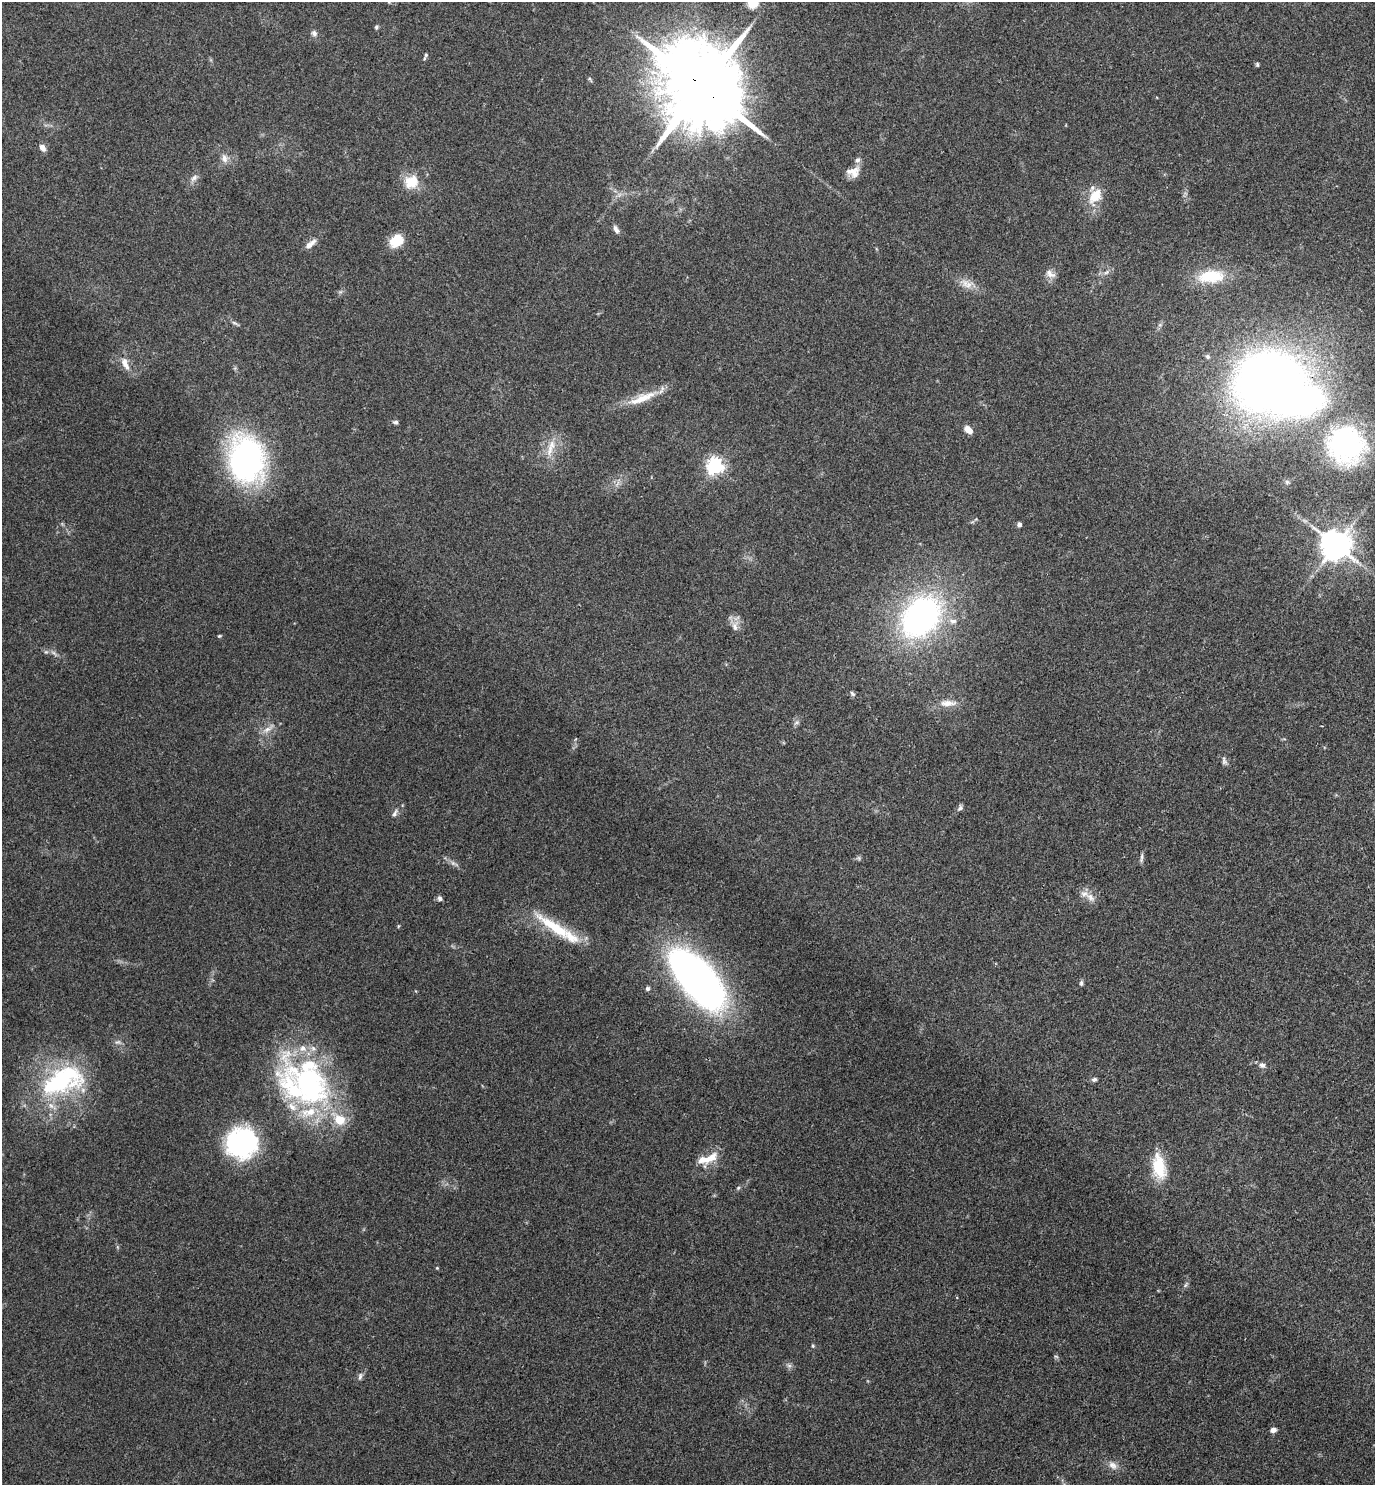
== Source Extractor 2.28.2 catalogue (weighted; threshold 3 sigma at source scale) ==
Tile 6 of 4 x 4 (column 2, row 2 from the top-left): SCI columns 1528-2900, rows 2970-4452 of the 5942 x 5939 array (HDU 1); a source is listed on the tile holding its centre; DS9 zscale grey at full resolution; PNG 1377 x 1487 px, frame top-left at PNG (2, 2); no overlay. Shown black and unused: <1% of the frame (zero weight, under 3 of 4 exposures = <1% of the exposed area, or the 3 px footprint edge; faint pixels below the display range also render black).
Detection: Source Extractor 2.28.2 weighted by HDU 2 'WHT'; one run over the whole footprint, this tile lists its part. Background 0.0527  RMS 0.0052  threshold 0.0232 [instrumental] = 3 sigma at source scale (4.5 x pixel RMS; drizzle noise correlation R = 1.50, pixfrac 1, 0.05/0.05 arcsec/px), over >= 5 px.
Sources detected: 83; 1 too faint to see at this stretch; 1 inside a brighter object's white glare — not listed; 10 inside a brighter listed object's ellipse — not listed separately; the other 71 listed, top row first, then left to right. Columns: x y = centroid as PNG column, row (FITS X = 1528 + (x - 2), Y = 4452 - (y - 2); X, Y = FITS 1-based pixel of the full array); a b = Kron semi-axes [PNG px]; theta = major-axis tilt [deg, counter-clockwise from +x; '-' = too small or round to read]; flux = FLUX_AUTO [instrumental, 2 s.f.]
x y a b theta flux
753 3 11 9 7 8.4
376 27 6 4 54 0.89
314 33 8 7 - 1.7
426 55 7 4 69 0.98
1257 64 6 4 -76 0.75
590 79 8 4 -48 0.8
703 87 26 19 -45 10000
42 148 8 6 -56 3.4
224 158 12 8 -73 3.4
857 160 8 7 - 1.9
851 171 24 9 15 4.6
194 178 12 7 42 2.4
411 182 14 12 24 13
1095 196 23 14 56 11
616 229 12 6 -64 2.1
396 241 14 10 35 14
311 244 18 7 40 3.4
1107 272 10 5 28 1.8
1050 274 15 9 -30 3.4
1211 276 34 16 3 20
968 285 16 8 34 3.8
234 323 10 4 -23 1.1
1208 357 7 5 -47 1.4
125 364 20 8 -67 5
1268 380 62 54 33 430
642 398 44 10 22 13
395 422 8 5 -6 1.1
968 429 7 5 -40 6.3
1346 445 43 41 -48 88
550 450 22 8 78 7
246 460 42 32 -87 140
715 466 6 6 - 190
1287 482 6 6 - 0.96
1019 524 5 4 - 1.9
1336 545 9 8 - 1000
921 617 38 28 49 160
953 621 11 8 -4 3.1
735 627 13 8 -90 3.8
219 636 5 4 - 0.61
46 652 6 4 -41 0.9
852 694 8 4 -49 1
948 703 25 9 1 6
797 722 7 6 - 1.4
267 729 13 7 31 3.4
1224 761 12 6 -73 1.6
960 808 8 6 58 1.5
395 813 11 6 58 1.8
859 858 7 4 -71 0.77
1142 858 13 4 82 1.5
453 863 8 5 -45 1.5
1090 897 15 9 -46 4.2
440 898 7 6 - 1.5
555 927 58 12 -34 24
697 979 60 26 -49 310
1081 983 8 5 89 1
647 989 6 6 - 1.2
1262 1065 10 7 -12 2
1094 1079 7 5 16 1.2
62 1080 56 30 25 74
309 1085 69 45 -48 120
241 1143 32 32 - 66
710 1158 23 10 36 8.3
1159 1167 32 15 -79 17
738 1188 5 4 - 0.74
437 1268 4 4 - 0.5
1185 1285 10 5 54 1.3
813 1346 5 4 - 0.61
1056 1356 6 4 -2 0.72
360 1376 11 5 77 1.5
1273 1430 6 5 - 2.7
1113 1465 13 9 -40 3.5
Overlapping masked pixels (flux is a lower limit): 1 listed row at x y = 703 87
Isophote crosses this tile's border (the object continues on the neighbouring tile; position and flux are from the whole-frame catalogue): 1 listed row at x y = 753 3